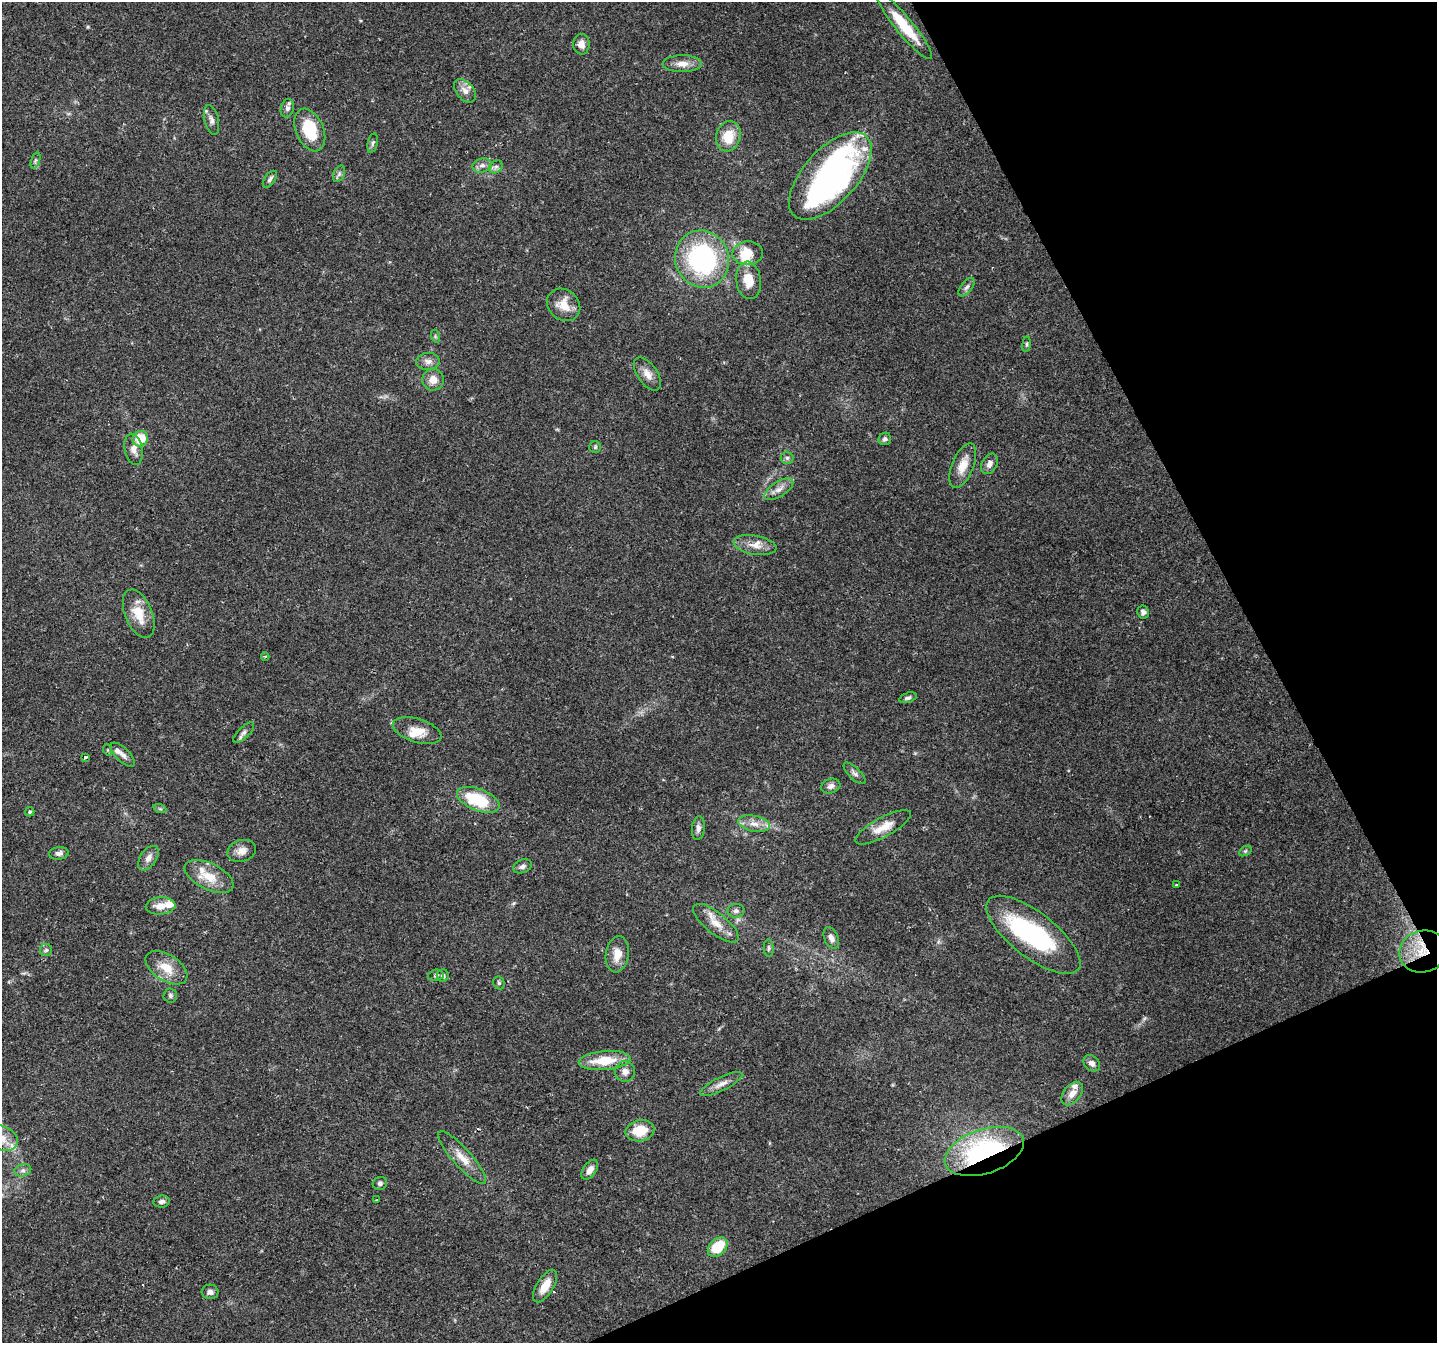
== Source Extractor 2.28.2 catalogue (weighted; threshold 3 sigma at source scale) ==
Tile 12 of 4 x 4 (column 4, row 3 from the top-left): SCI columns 4306-5740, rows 1500-2840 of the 5740 x 5617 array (HDU 1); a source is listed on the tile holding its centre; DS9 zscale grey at full resolution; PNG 1439 x 1345 px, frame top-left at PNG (2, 2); each listed source drawn as its Kron ellipse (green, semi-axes under 4 px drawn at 4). Shown black and unused: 22% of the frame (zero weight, under 2 of 3 exposures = <1% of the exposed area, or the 3 px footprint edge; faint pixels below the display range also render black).
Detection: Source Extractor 2.28.2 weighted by HDU 2 'WHT'; one run over the whole footprint, this tile lists its part. Background 0.0931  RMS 0.0052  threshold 0.0235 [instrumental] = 3 sigma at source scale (4.5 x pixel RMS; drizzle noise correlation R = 1.50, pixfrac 1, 0.0396/0.0396 arcsec/px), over >= 5 px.
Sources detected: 102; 3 inside a brighter object's white glare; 2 cosmic-ray / hot-pixel residue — neither listed nor drawn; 8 inside a brighter listed object's ellipse — not listed separately; the other 89 listed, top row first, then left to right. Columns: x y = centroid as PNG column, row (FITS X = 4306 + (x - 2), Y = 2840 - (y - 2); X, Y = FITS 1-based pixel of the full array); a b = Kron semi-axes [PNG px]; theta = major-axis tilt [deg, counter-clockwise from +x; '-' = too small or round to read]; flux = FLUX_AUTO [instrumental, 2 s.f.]
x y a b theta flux
904 26 41 8 -51 17
581 44 10 8 -87 3.9
682 64 19 8 0 4.8
465 91 13 8 -50 4.1
287 108 9 6 73 2.1
211 120 15 7 -76 2.5
310 130 22 14 -66 21
728 136 15 12 74 12
373 143 10 5 78 1.2
35 160 8 3 71 1
482 165 10 7 14 2.3
496 167 7 6 - 1.4
339 174 9 5 65 1.4
830 176 54 27 48 160
270 179 10 5 54 1.4
748 253 15 12 4 11
702 259 29 26 -66 77
749 280 19 12 -83 9.5
967 287 11 5 52 1.7
564 305 18 15 -41 8.6
435 336 6 4 -72 0.76
1026 344 8 4 82 0.86
428 361 12 8 2 2.9
647 374 19 10 -56 4.8
433 380 11 10 - 5.2
140 439 8 7 - 12
885 439 6 6 - 1.5
595 447 6 6 - 0.9
133 449 16 9 -79 3.8
787 458 6 6 - 1.3
990 464 11 7 61 2.7
963 465 24 10 68 7.3
779 489 16 7 33 3.7
755 545 22 9 -10 5.9
1143 612 6 6 - 1.7
139 614 26 13 -67 12
265 656 4 3 - 0.5
908 698 9 5 19 1.4
417 731 25 11 -17 8.4
244 733 13 5 44 1.8
108 750 6 3 -71 0.55
123 755 15 6 -45 2.7
85 757 3 3 - 1.1
854 773 14 5 -45 2
831 786 10 7 17 2.5
478 800 22 11 -21 26
160 809 7 4 -19 0.9
30 812 5 4 - 0.85
754 824 16 8 -11 4.8
883 827 31 10 28 8.4
698 828 12 6 83 2.2
242 851 14 10 17 4.1
1245 851 7 4 33 0.89
59 853 9 6 7 2
148 858 14 8 55 3.4
522 866 10 6 21 2
209 876 26 13 -26 11
1177 885 3 3 - 0.78
161 906 15 8 4 5.7
736 911 8 7 - 1.9
716 923 28 10 -39 7.9
1033 935 57 22 -38 62
831 938 11 7 -66 2.8
769 948 9 5 -87 1.2
46 950 6 6 - 1.1
1423 952 24 21 14 17
617 954 18 11 82 7.1
166 968 23 13 -33 9.9
436 975 8 5 13 1.1
443 976 6 6 - 1.2
499 983 6 5 - 0.94
170 995 7 7 - 1.2
605 1061 26 9 5 15
1092 1063 9 7 -41 2.3
625 1071 10 10 - 3.3
721 1084 23 7 27 4.1
1072 1093 13 8 50 4.6
640 1131 14 10 12 13
2 1138 16 12 -23 6.6
984 1151 41 22 18 90
462 1158 34 9 -48 8.2
23 1170 8 6 16 1.6
590 1170 11 6 55 3.6
380 1183 7 6 - 1.4
377 1200 2 2 - 0.52
162 1201 8 6 7 1.9
718 1247 11 8 45 16
545 1286 18 8 58 6.8
210 1292 8 7 - 2.2
Overlapping masked pixels (flux is a lower limit): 3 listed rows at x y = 904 26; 1423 952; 984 1151
Isophote crosses this tile's border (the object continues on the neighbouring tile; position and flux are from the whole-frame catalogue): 2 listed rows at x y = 904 26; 2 1138